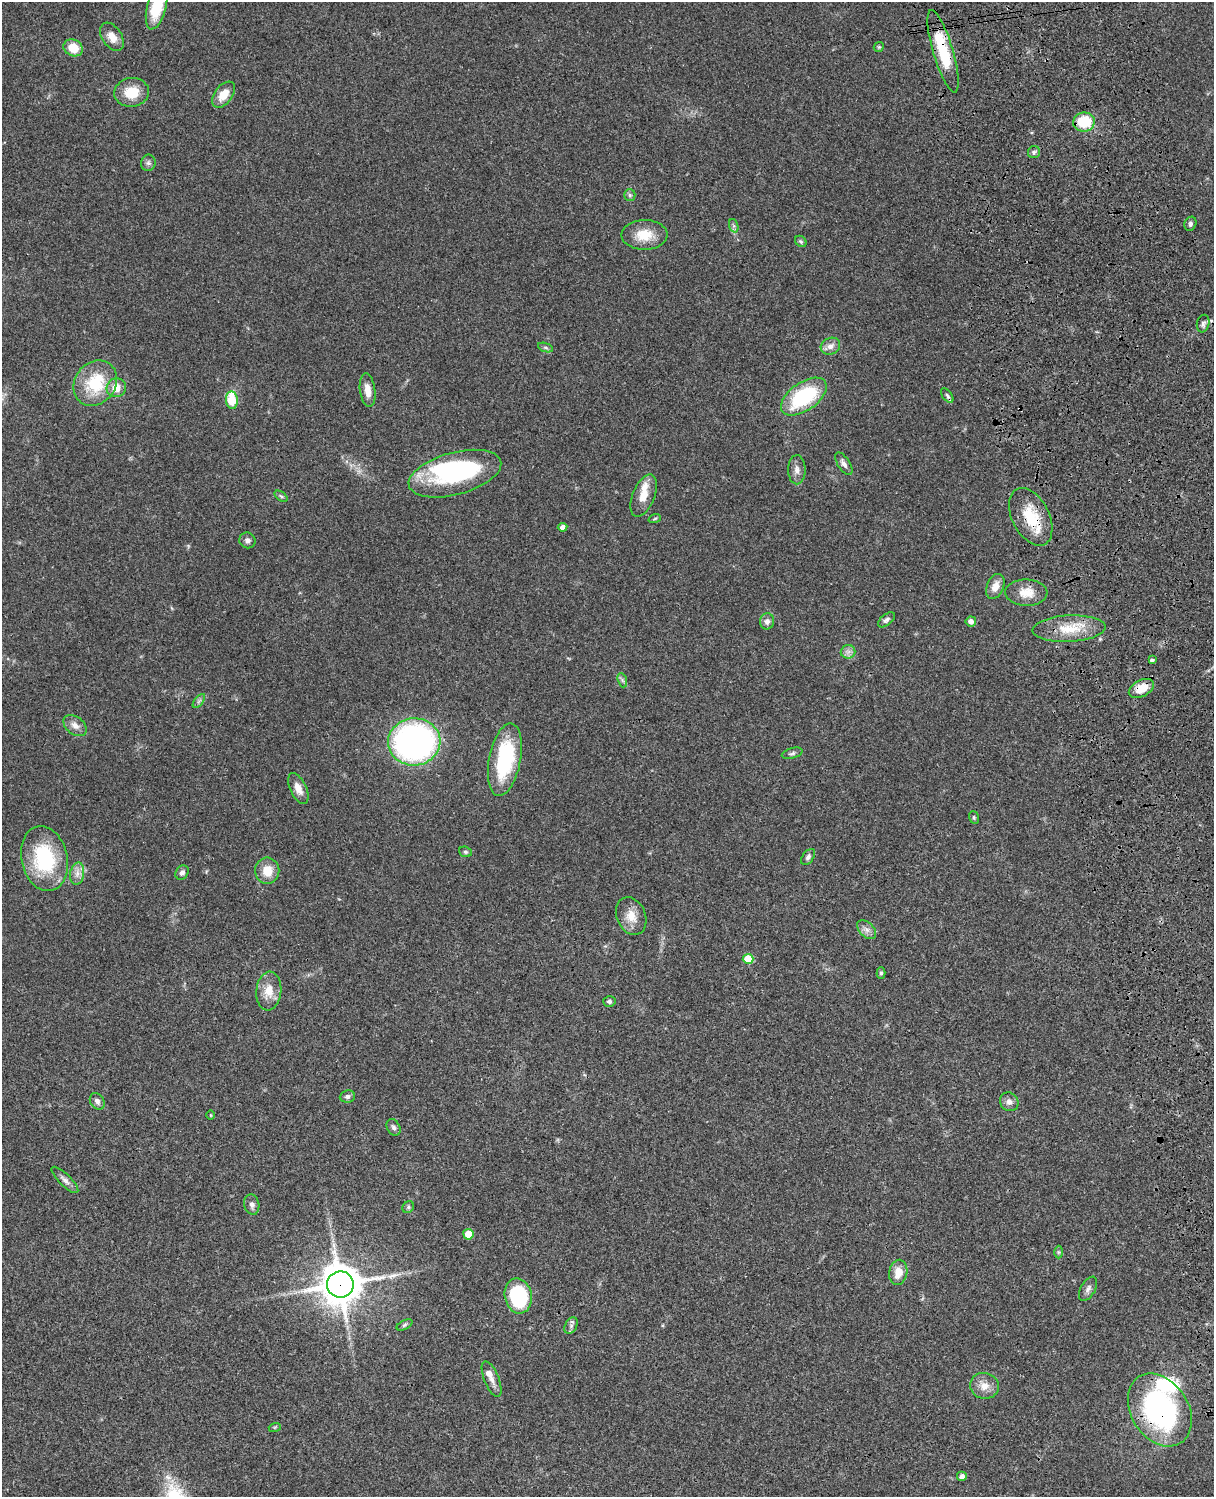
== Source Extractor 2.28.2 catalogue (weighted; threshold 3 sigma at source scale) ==
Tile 6 of 4 x 3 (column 2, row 2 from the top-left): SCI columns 1334-2545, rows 1773-3267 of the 5088 x 4927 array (HDU 1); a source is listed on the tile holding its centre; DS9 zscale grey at full resolution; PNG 1216 x 1499 px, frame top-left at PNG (2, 2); each listed source drawn as its Kron ellipse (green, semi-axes under 4 px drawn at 4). Shown black and unused: <1% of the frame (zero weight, under 3 of 4 exposures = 6% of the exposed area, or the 3 px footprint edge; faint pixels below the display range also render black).
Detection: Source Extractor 2.28.2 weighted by HDU 2 'WHT'; one run over the whole footprint, this tile lists its part. Background 0.0856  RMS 0.0061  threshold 0.0273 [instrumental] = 3 sigma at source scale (4.5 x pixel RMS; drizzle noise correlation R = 1.50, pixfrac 1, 0.05/0.05 arcsec/px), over >= 5 px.
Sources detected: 88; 2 inside a brighter object's white glare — neither listed nor drawn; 3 inside a brighter listed object's ellipse — not listed separately; the other 83 listed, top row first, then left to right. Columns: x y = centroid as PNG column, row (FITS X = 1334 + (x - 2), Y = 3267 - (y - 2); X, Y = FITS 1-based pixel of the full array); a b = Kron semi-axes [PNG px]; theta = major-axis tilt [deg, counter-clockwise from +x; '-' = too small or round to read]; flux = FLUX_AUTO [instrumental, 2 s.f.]
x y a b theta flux
157 6 23 9 76 21
112 37 16 9 -56 6.1
879 47 5 4 - 0.75
73 48 10 8 -28 11
943 51 43 10 -73 28
132 92 17 14 7 13
224 95 15 9 52 9.2
1084 122 11 9 9 24
1034 152 6 6 - 1.4
148 163 8 7 - 1.9
630 195 6 5 - 1.2
1190 224 7 6 - 1.6
734 226 7 4 -71 1.3
644 235 23 15 1 13
801 241 6 5 - 0.96
1203 324 9 6 76 1.8
830 346 10 8 26 3.7
546 347 8 3 -19 1.1
95 383 24 20 53 29
116 388 10 9 - 7.6
368 390 17 7 -82 6.3
947 396 8 4 -53 1.2
804 397 26 14 35 46
232 400 9 6 -85 19
844 464 13 6 -57 2.5
797 470 14 8 -89 3.8
455 474 48 21 15 62
281 496 7 4 -37 0.96
644 496 22 11 69 8.5
1031 517 31 18 -63 23
655 518 6 4 20 0.8
563 527 5 4 - 2.6
247 540 8 7 - 2.2
995 586 13 8 67 5.4
1026 593 21 13 -2 9.1
886 620 10 5 38 1.8
767 621 8 7 - 2.9
971 621 5 5 - 2.9
1069 629 36 13 3 17
848 652 7 7 - 2.3
1152 660 4 3 - 5.5
622 680 7 4 -71 1.2
1141 688 13 8 28 11
199 701 8 4 53 1.3
75 726 13 8 -39 4.2
414 742 26 23 5 190
792 753 11 5 16 1.5
505 760 37 15 79 52
298 788 16 8 -64 5.7
974 817 6 5 - 0.93
465 852 6 5 - 1
808 857 9 5 52 1.7
44 859 33 23 -77 45
267 871 13 12 - 9.6
182 873 7 6 - 2
77 874 11 7 80 3.7
631 916 19 14 -67 8.6
867 930 11 7 -45 3.2
748 959 5 5 - 16
881 973 5 4 - 1
269 991 19 12 84 9.6
609 1002 6 5 - 1.5
347 1096 8 6 6 2.1
97 1101 9 6 -59 2.7
1009 1102 10 9 - 3
211 1115 5 3 - 0.48
393 1127 9 6 -60 1.8
65 1180 18 6 -44 3.1
252 1205 10 7 -78 2.4
408 1207 6 5 - 1
468 1234 5 5 - 12
1058 1252 6 4 -90 0.74
898 1272 13 9 79 7.8
340 1284 13 13 - 1600
1088 1289 13 7 60 2.6
518 1296 18 13 -77 50
404 1325 8 4 28 1.1
571 1326 9 6 64 1.8
492 1379 19 7 -68 4.1
984 1386 14 13 - 6.7
1160 1410 39 28 -58 120
275 1427 6 4 18 0.64
962 1476 5 5 - 2
Overlapping masked pixels (flux is a lower limit): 6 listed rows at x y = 943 51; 1203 324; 1031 517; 1141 688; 340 1284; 1160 1410
Isophote crosses this tile's border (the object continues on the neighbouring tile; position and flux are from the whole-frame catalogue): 1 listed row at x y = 157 6